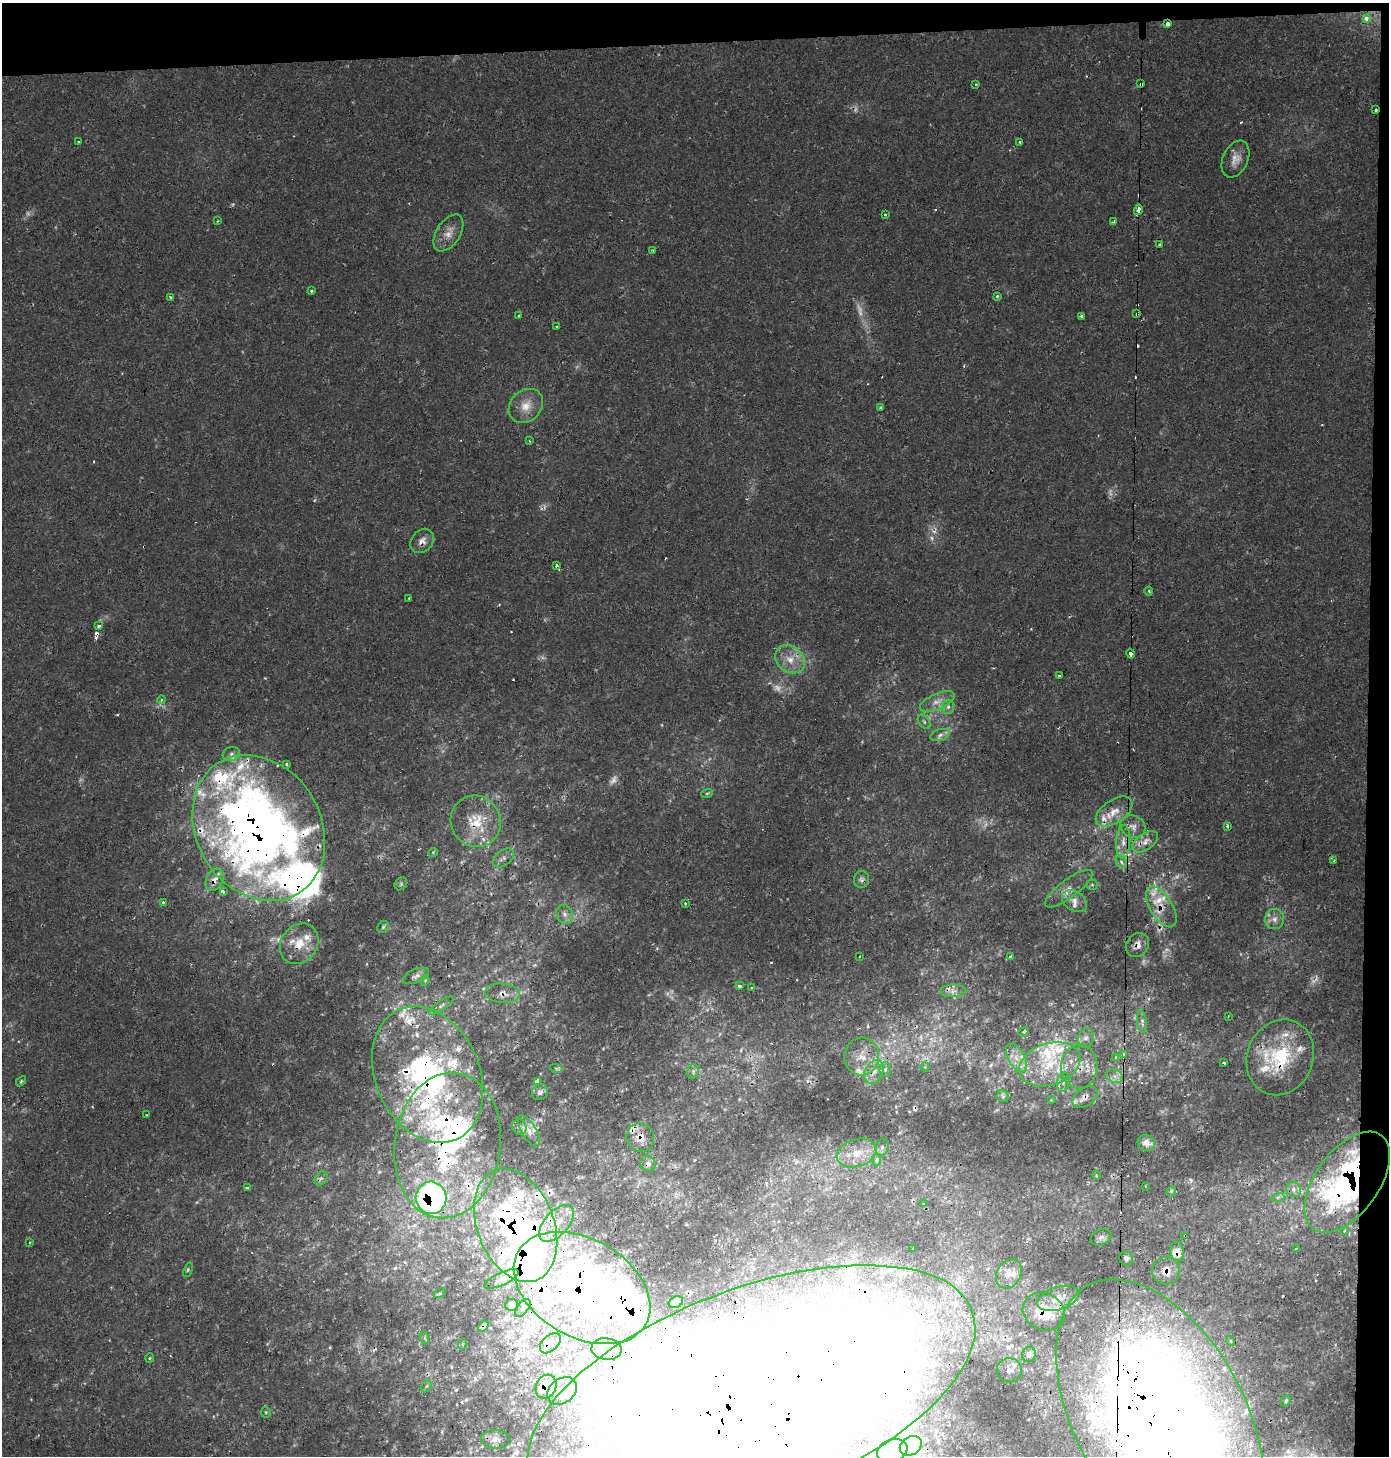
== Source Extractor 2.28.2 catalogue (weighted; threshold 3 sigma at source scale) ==
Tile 3 of 3 x 3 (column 3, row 1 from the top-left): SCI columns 2783-4169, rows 2941-4394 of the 4170 x 4428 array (HDU 1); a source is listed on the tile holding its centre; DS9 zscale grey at full resolution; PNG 1391 x 1458 px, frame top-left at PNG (2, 3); each listed source drawn as its Kron ellipse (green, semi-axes under 4 px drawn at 4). Shown black and unused: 4% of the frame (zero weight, under 2 of 3 exposures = <1% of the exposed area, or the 3 px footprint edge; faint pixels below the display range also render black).
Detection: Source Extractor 2.28.2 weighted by HDU 2 'WHT'; one run over the whole footprint, this tile lists its part. Background 0.0306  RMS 0.0027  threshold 0.0123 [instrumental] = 3 sigma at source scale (4.5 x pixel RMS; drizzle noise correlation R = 1.50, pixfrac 1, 0.0396/0.0396 arcsec/px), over >= 5 px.
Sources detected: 275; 16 too faint to see at this stretch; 15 inside a brighter object's white glare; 24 cosmic-ray / hot-pixel residue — neither listed nor drawn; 58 inside a brighter listed object's ellipse — not listed separately; the other 162 listed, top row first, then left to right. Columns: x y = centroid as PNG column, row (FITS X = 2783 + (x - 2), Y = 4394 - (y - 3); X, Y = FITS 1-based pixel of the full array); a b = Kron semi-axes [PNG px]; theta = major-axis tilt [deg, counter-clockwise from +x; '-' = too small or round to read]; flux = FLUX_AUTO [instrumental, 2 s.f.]
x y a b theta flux
1366 18 3 3 - 2.8
1167 24 4 3 - 2
976 84 3 3 - 0.42
1141 84 4 3 - 0.73
1376 110 3 2 - 0.32
78 141 3 2 - 0.38
1019 142 3 3 - 0.56
1235 159 19 12 66 2.9
1138 210 5 3 - 1.9
886 215 3 3 - 1.1
217 221 4 3 - 0.27
1114 222 4 3 - 0.72
448 233 20 12 57 3.2
1160 245 3 3 - 0.88
653 250 4 3 - 0.3
311 291 3 3 - 0.53
997 296 3 3 - 0.74
170 297 3 3 - 0.57
1137 314 3 3 - 0.5
519 315 3 3 - 0.48
1081 316 3 3 - 0.81
557 327 3 3 - 0.58
526 406 19 15 43 4.4
880 407 3 3 - 0.33
529 441 3 2 - 0.37
422 541 13 10 48 2
557 565 3 3 - 3.7
1149 591 4 3 - 0.33
409 599 3 2 - 0.26
99 626 4 3 - 1.9
1131 654 5 3 - 3.3
790 659 16 12 -38 4.3
1059 676 3 3 - 0.92
161 700 4 3 - 0.29
937 701 19 8 23 2.6
948 707 7 6 - 0.82
924 722 8 5 -54 0.76
940 735 10 5 17 1
231 754 9 7 17 1.2
286 764 3 3 - 0.47
707 793 6 3 19 0.37
1114 812 21 11 34 4.4
476 821 26 24 -65 10
1228 826 3 3 - 1.2
1133 827 13 11 -27 2.2
259 828 76 62 -59 320
1123 842 17 7 87 2.5
1145 842 14 8 34 2.4
433 852 5 3 - 0.27
503 858 12 7 38 1.3
1333 861 3 3 - 0.38
1121 862 7 5 -60 0.73
861 879 8 7 - 0.93
215 880 12 8 62 1.8
401 884 7 5 48 0.61
1092 885 5 5 - 0.4
1069 889 29 9 37 3.3
223 891 4 3 - 2.3
1074 901 14 9 -32 2.4
163 902 3 3 - 0.92
685 903 3 2 - 0.55
1161 907 23 11 -59 4.5
565 914 10 8 -62 1.5
1275 919 10 9 - 1.8
383 927 6 5 - 0.49
299 944 21 18 53 6.3
1137 945 13 10 51 1.8
1010 956 4 3 - 1.5
860 957 3 3 - 0.79
416 976 14 6 23 1.4
425 980 5 4 - 0.59
740 986 3 3 - 0.9
751 988 3 3 - 0.28
953 991 13 6 0 1.6
502 993 18 10 -5 2.6
441 1006 15 4 35 0.97
1228 1016 3 2 - 0.23
1142 1021 11 5 -84 0.94
1024 1032 5 4 - 0.46
1086 1038 10 7 69 1.5
1124 1055 3 3 - 2.5
862 1056 19 17 85 5.2
1116 1057 4 3 - 0.85
1280 1057 39 33 68 21
1016 1058 15 8 -60 3.2
1223 1063 3 3 - 0.9
1050 1064 31 21 19 15
925 1067 4 4 - 0.33
1079 1067 22 18 84 7
556 1068 6 4 -19 0.38
885 1069 7 5 87 0.82
693 1071 8 5 79 0.73
874 1072 12 9 63 2.7
428 1075 71 52 -66 80
1115 1076 9 6 -21 1.4
21 1081 6 3 46 0.39
537 1081 4 3 - 5.6
1063 1082 10 6 80 1.1
540 1092 8 7 - 0.92
1003 1096 6 5 - 0.63
1085 1097 13 9 34 1.8
1051 1100 4 4 - 0.23
146 1115 3 2 - 0.19
519 1127 8 7 - 1
529 1131 18 7 -59 2.1
640 1137 14 13 - 3.2
1146 1143 9 8 - 1.9
448 1145 73 53 82 61
882 1147 9 6 75 0.96
857 1153 20 13 18 5.8
876 1160 6 4 89 0.56
648 1164 8 7 - 1
1096 1175 5 3 - 0.23
321 1179 8 6 53 0.67
1347 1182 58 31 54 92
1145 1186 3 2 - 0.21
247 1188 4 3 - 1.6
1293 1189 8 7 - 1.2
1171 1191 5 4 - 0.31
1278 1197 7 4 18 0.51
431 1198 16 15 - 72
923 1204 3 2 - 0.36
556 1223 22 12 48 5
516 1225 59 38 -69 94
1344 1231 4 4 - 0.73
1185 1235 3 3 - 0.74
1101 1237 11 7 19 1.2
30 1242 3 3 - 0.39
913 1248 3 2 - 0.57
1296 1248 3 2 - 0.29
1177 1251 10 6 -82 2.6
1126 1258 7 6 - 0.95
188 1270 7 4 67 0.42
1166 1271 14 14 - 3.5
1009 1274 15 12 61 3.2
502 1279 19 6 25 1.7
582 1288 73 49 -30 140
440 1293 6 4 27 0.65
1058 1298 21 11 17 3.5
676 1302 7 5 26 0.66
512 1305 6 5 - 0.83
523 1308 10 5 54 0.92
1044 1312 21 18 -25 7.5
483 1326 6 5 - 0.64
425 1338 6 4 -71 0.49
1231 1341 5 3 - 0.23
550 1343 12 7 43 1.8
463 1344 5 3 - 0.28
606 1349 15 10 -8 2.8
1029 1354 8 7 - 1.1
150 1358 5 3 - 0.26
1009 1370 12 12 - 1.9
426 1386 6 4 59 0.52
546 1387 12 10 62 5.8
562 1391 16 12 37 3.1
751 1394 236 105 21 1700
1286 1401 6 4 68 0.48
266 1412 5 5 - 0.37
1160 1416 149 85 -61 700
495 1439 15 9 -5 2
911 1446 12 9 31 1.6
892 1451 15 11 21 2.8
Overlapping masked pixels (flux is a lower limit): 34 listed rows (the first 20) at x y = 1167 24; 1141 84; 1376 110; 1137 314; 422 541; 476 821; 259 828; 1145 842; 215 880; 1161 907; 299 944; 1137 945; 953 991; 502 993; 1280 1057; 1079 1067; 428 1075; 1085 1097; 640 1137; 448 1145
Isophote crosses this tile's border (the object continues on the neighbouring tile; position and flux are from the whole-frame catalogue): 2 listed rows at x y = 751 1394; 1160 1416